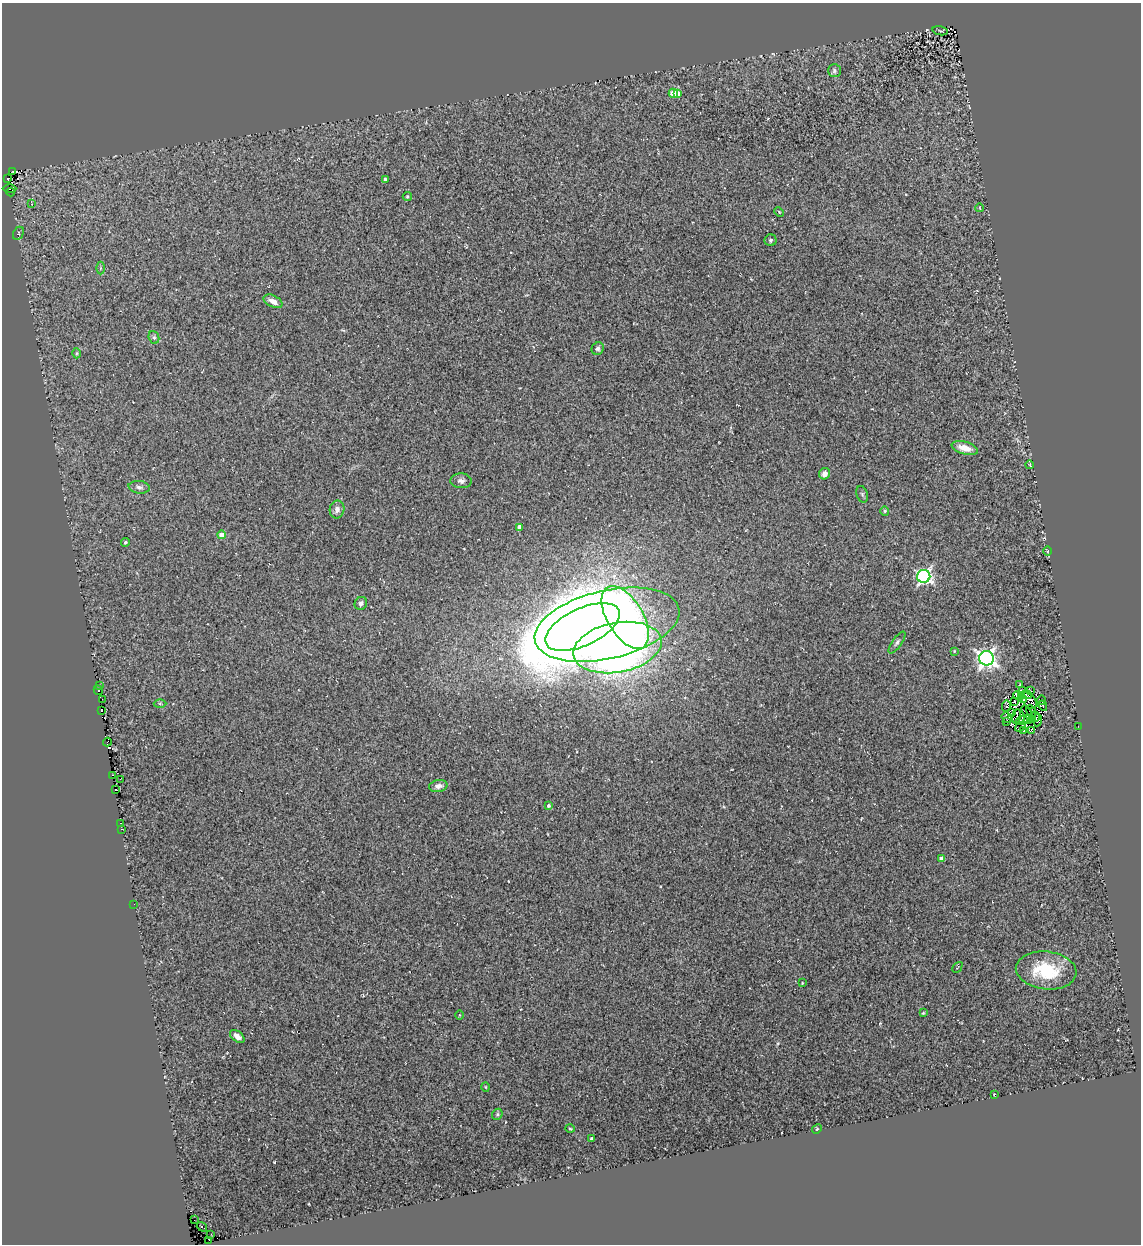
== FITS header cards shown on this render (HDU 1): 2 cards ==
NAXIS1  =                 1139
NAXIS2  =                 1242

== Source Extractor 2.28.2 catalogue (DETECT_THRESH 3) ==
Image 1139 x 1242 px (HDU 1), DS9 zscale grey, 1 PNG px = 1 image px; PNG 1143 x 1246 px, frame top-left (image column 1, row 1242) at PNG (2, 3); each listed source drawn as its Kron ellipse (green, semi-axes under 4 px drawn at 4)
Background 0.00799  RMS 0.021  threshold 0.0635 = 3 sigma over >= 5 px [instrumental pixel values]
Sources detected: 103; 4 with non-positive FLUX_AUTO (blend fragments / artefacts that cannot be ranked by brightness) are neither listed nor drawn; the other 99 listed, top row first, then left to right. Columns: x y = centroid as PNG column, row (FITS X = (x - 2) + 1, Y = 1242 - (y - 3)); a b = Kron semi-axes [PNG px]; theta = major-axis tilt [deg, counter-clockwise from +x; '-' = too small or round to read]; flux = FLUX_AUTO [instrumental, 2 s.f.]
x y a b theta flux
940 31 8 2 -11 1.2
834 71 6 6 - 3.1
673 93 4 4 - 37
677 93 4 3 - 12
13 171 2 2 - 1.4
7 178 3 2 - 4.8
385 179 3 3 - 3.4
9 189 7 2 0 0.63
11 192 4 3 - 6.2
407 196 4 4 - 2.2
32 204 3 3 - 2.7
980 208 4 2 - 1.1
779 212 5 3 - 1.2
18 233 7 5 62 2.6
771 240 6 6 - 2.8
101 268 6 4 90 2
273 301 10 5 -26 11
154 337 6 5 - 2.7
598 349 6 6 - 3.2
77 353 5 3 - 1.4
965 448 13 6 -16 17
1030 465 4 3 - 0.86
825 474 6 5 - 7.9
461 481 11 7 -3 5.5
139 487 10 6 -7 5.5
862 494 8 5 -72 3.2
337 509 9 7 79 7.9
885 511 5 4 - 1.6
519 527 4 4 - 8.7
222 535 4 4 - 20
125 542 4 4 - 2.7
1048 551 5 3 - 1.4
924 576 6 6 - 320
361 603 7 6 - 4.6
625 617 35 18 -59 380
607 625 74 34 13 3800
583 627 40 18 25 2100
897 642 13 5 55 4.3
617 648 45 25 11 1200
954 651 3 3 - 1.1
986 658 7 7 - 650
1020 684 3 2 - 0.97
99 685 3 2 - 1.9
98 690 5 3 - 3.1
1023 691 3 2 - 1.1
1031 691 4 3 - 49
1017 695 4 2 - 1.4
1022 695 3 2 - 0.87
1026 695 6 2 -5 1.4
102 699 2 2 - 7.2
1023 699 3 2 - 1.8
1029 700 9 6 -52 5.8
1042 700 4 2 - 2.1
1014 701 3 2 - 2
160 704 6 4 -1 1.9
1006 706 6 3 89 9.1
1043 706 5 3 - 2.5
101 711 3 2 - 6.5
1027 712 7 2 -58 1.3
1031 712 7 3 -69 0.56
1011 713 3 2 - 0.37
1016 716 7 2 81 2.1
1007 717 6 4 -49 2.6
1035 717 5 2 - 2
1028 719 4 2 - 0.67
1032 720 3 2 - 0.85
1038 720 6 2 83 1.8
1007 721 3 3 - 9.6
1021 721 6 3 17 1.4
1078 726 2 2 - 19
1020 727 5 2 - 1.3
1023 730 3 2 - 0.97
1031 731 3 2 - 1.2
107 742 4 3 - 6
112 775 3 2 - 5
120 779 3 2 - 1.9
438 786 9 6 10 6.7
116 789 3 3 - 28000
549 806 4 4 - 2.8
120 823 3 2 - 5.5
122 829 3 2 - 19
942 859 4 4 - 11
134 904 2 2 - 40
957 967 6 2 46 1
1046 970 30 19 -7 74
802 983 3 3 - 1.2
923 1013 3 2 - 1.2
459 1015 5 3 - 1.1
237 1036 8 5 -37 8.8
485 1087 4 3 - 1
995 1094 2 2 - 1.4
497 1114 6 5 - 2.1
570 1129 5 3 - 1.3
817 1129 5 4 - 1.5
592 1139 4 3 - 4.6
194 1220 2 2 - 1.3
202 1227 6 3 -38 12
211 1234 2 2 - 4.6
209 1240 3 2 - 1.4
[4 non-positive-flux detections neither listed nor drawn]